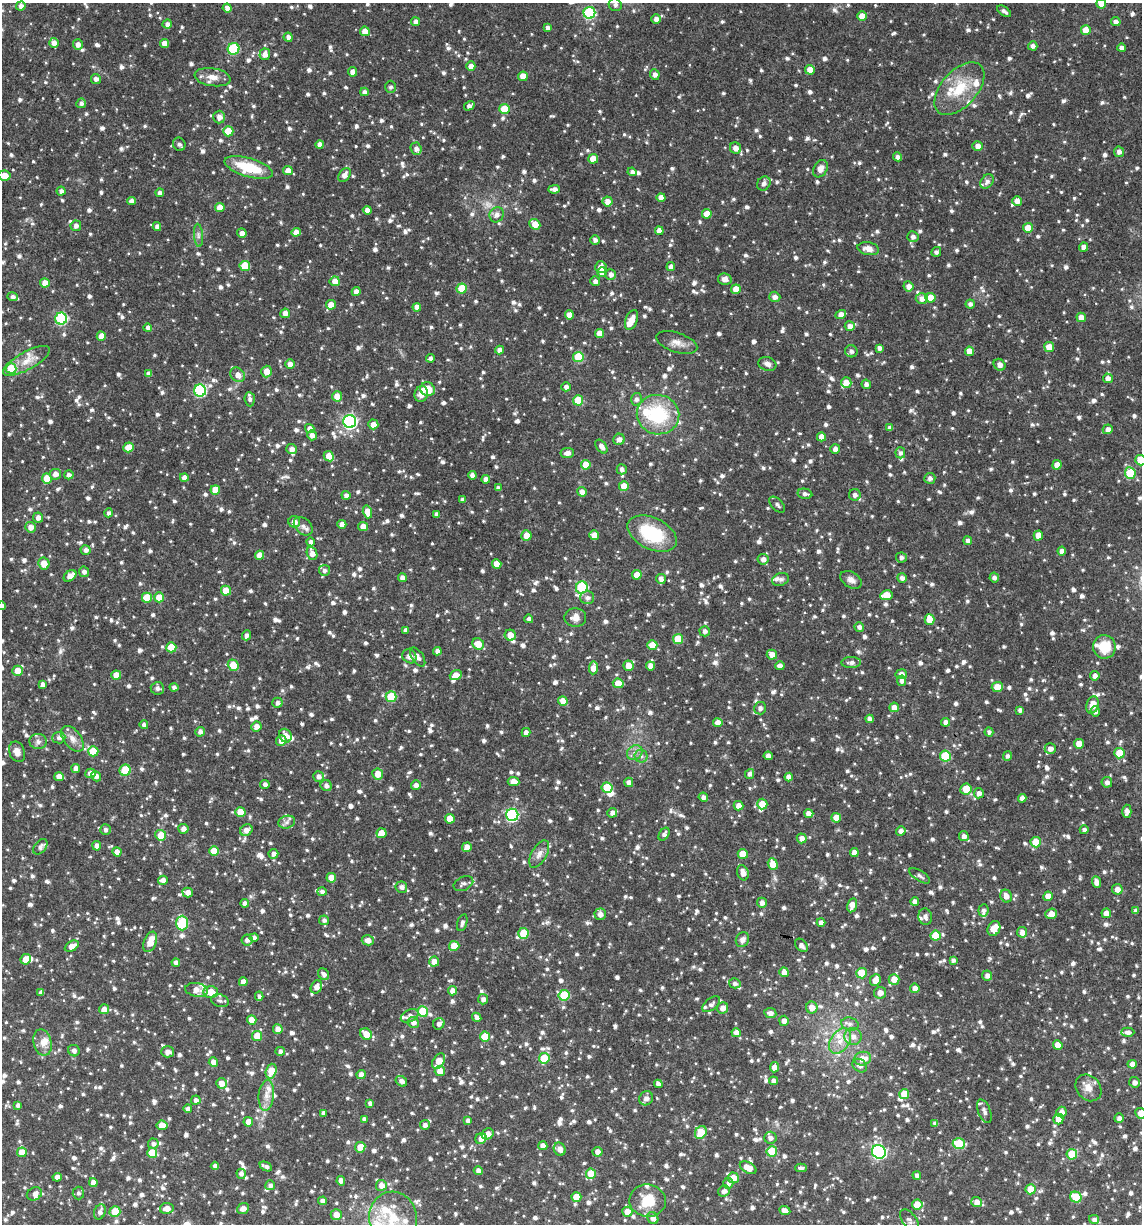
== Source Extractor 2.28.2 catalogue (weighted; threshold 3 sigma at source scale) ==
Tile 6 of 4 x 4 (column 2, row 2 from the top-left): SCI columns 1285-2424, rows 2455-3676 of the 4968 x 4905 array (HDU 1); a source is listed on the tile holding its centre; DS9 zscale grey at full resolution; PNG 1144 x 1226 px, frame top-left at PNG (2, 3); each listed source drawn as its Kron ellipse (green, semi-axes under 4 px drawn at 4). Shown black and unused: <1% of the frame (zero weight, under 3 of 4 exposures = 3% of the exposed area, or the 3 px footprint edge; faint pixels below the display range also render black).
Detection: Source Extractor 2.28.2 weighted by HDU 2 'WHT'; one run over the whole footprint, this tile lists its part. Background 0.0628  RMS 0.0083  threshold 0.0371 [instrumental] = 3 sigma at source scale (4.5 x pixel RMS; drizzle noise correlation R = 1.50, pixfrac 1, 0.05/0.05 arcsec/px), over >= 5 px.
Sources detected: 1635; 1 too faint to see at this stretch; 1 inside a brighter object's white glare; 1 long thin detection or spike segment (spike, bleed or trail) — neither listed nor drawn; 50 inside a brighter listed object's ellipse — not listed separately; of the other 1582, all 500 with FLUX_AUTO >= 2.5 (the completeness limit of this list) listed and drawn (1082 fainter detections not listed), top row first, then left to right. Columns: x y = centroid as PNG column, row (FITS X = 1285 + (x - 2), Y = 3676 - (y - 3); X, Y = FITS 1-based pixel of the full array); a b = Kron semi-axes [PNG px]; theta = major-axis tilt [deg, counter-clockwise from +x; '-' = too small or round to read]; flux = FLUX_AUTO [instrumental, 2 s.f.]
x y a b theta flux
1101 4 5 4 - 10
615 5 7 6 - 2.9
21 6 4 4 - 4
227 8 4 4 - 4.3
1004 11 8 4 -34 2.9
589 13 6 6 - 69
862 16 4 4 - 7.3
656 19 5 4 - 4.2
416 22 4 4 - 4.1
1116 22 5 4 - 3.5
167 24 4 4 - 3.4
548 28 4 4 - 3.8
1086 30 5 5 - 9.5
365 31 5 4 - 7.3
288 37 4 4 - 3.5
54 43 5 5 - 4.5
164 43 4 4 - 5.6
78 44 5 5 - 3.9
1033 46 4 4 - 3.2
1122 48 4 4 - 3.8
234 49 6 6 - 41
265 54 6 5 - 4.6
471 66 4 4 - 5
810 70 5 4 - 7.9
352 72 4 4 - 4.2
655 74 5 5 - 3.5
523 76 5 4 - 8.7
213 77 18 9 -9 8.2
96 79 5 5 - 3.3
390 87 6 5 - 2.5
959 89 31 18 49 28
364 92 4 4 - 2.6
81 103 5 5 - 2.7
469 106 5 4 - 3.4
504 109 5 5 - 15
219 117 6 6 - 5.1
228 131 5 5 - 17
179 144 7 6 - 2.8
320 145 4 4 - 4.9
978 146 5 5 - 4.7
735 148 6 5 - 5.2
416 149 6 5 - 3.5
1119 152 5 5 - 3
898 157 5 4 - 3
593 159 5 5 - 10
249 167 25 9 -17 32
820 169 9 6 60 6
288 171 5 4 - 5.8
632 172 4 4 - 3.2
344 175 7 5 57 4.8
4 176 6 5 - 7.8
987 182 8 6 55 3.1
764 183 7 6 - 2.7
554 189 6 4 2 3.5
61 191 4 4 - 2.7
160 193 4 4 - 3
661 197 4 4 - 4.9
131 201 4 4 - 4.1
607 201 5 5 - 6
1017 201 5 5 - 5.1
220 207 5 4 - 7.9
367 210 4 4 - 4.4
707 214 5 5 - 13
497 215 8 7 - 3.8
535 224 6 4 -42 11
76 226 5 5 - 2.9
157 227 4 4 - 3.7
1028 228 5 5 - 10
659 231 4 4 - 5.6
296 232 4 4 - 6.2
242 233 5 4 - 4.2
198 235 11 4 -85 2.6
913 237 5 5 - 3.3
595 240 5 4 - 3
1084 247 4 4 - 4.4
868 249 11 6 -9 6.2
936 252 5 4 - 2.6
245 266 5 5 - 22
601 267 6 5 - 5.7
671 267 4 4 - 3.5
602 272 5 4 - 8.2
611 274 5 5 - 4.2
725 279 7 5 -13 4.4
335 281 5 5 - 6.4
595 281 5 5 - 3
45 283 5 4 - 8.1
908 286 5 5 - 4.7
462 289 5 5 - 17
736 289 5 4 - 9.6
356 291 4 4 - 4.1
13 297 5 4 - 3
775 297 5 5 - 3.9
922 298 6 5 - 5.3
930 298 5 5 - 11
970 304 4 4 - 2.8
331 305 5 4 - 8
417 307 4 4 - 5.5
285 313 5 4 - 4.6
569 315 4 4 - 6.2
841 315 5 4 - 5.6
1081 317 5 4 - 7.3
61 319 6 6 - 75
632 320 10 6 68 8.4
850 326 5 5 - 5.5
148 328 4 4 - 2.8
600 333 4 4 - 7.9
101 336 4 4 - 7.5
677 342 21 9 -18 6.9
1049 347 5 5 - 9.9
880 348 4 4 - 2.7
499 350 4 4 - 4.1
851 351 6 6 - 2.8
969 351 5 4 - 9.7
578 357 5 5 - 32
431 358 4 4 - 2.8
26 361 26 9 29 11
290 364 5 4 - 5.9
767 364 9 6 -17 3.9
999 365 6 5 - 4.3
11 368 5 5 - 26
267 371 6 5 - 9.2
149 374 4 4 - 4.1
238 375 8 6 -43 5.9
1108 378 5 5 - 3.9
846 383 5 5 - 6.3
866 384 5 4 - 3.1
566 387 4 4 - 3
428 389 7 6 - 17
200 391 6 6 - 75
421 394 8 6 71 6.6
337 396 5 5 - 9.9
250 399 7 5 -85 2.6
636 399 6 5 - 2.6
578 400 5 5 - 20
658 415 21 19 -11 49
350 422 6 6 - 160
373 424 5 5 - 6.2
890 428 4 4 - 3.2
310 429 5 4 - 4.4
1108 429 5 4 - 3.5
312 435 5 4 - 3.9
821 437 4 4 - 6.8
619 439 6 5 - 4.3
128 447 5 5 - 10
601 447 8 4 -54 4
291 449 5 5 - 4.5
835 449 5 4 - 3.9
567 453 7 5 7 4.3
900 453 5 5 - 2.6
329 456 5 5 - 11
1141 460 5 5 - 17
586 465 5 5 - 12
1057 465 4 4 - 7
622 469 5 5 - 2.8
1130 473 6 5 - 30
55 474 6 5 - 4.5
69 475 5 4 - 2.9
472 475 4 4 - 3.4
47 478 5 5 - 13
184 478 4 4 - 4.4
930 478 5 5 - 2.8
486 479 4 4 - 3.8
624 486 5 5 - 9.2
498 488 4 4 - 2.8
215 490 5 4 - 11
582 492 5 4 - 5.1
805 494 7 5 -12 2.7
346 495 4 4 - 3
855 495 6 5 - 3.5
463 500 4 4 - 3.2
777 505 10 5 -45 2.7
367 512 6 4 -75 11
109 513 4 4 - 2.7
436 514 4 3 - 2.8
38 517 5 5 - 4.3
294 522 6 5 - 5.7
342 524 4 4 - 4.9
303 526 11 7 -44 3.6
363 526 5 4 - 6.5
31 527 5 5 - 5.7
652 534 26 16 -26 43
526 535 5 5 - 7.3
594 535 5 5 - 6.3
1038 536 5 4 - 8.1
968 541 4 4 - 2.6
311 542 4 4 - 3
86 550 5 4 - 3.4
1062 551 4 4 - 3.7
312 553 6 5 - 6.2
260 555 4 4 - 7.6
901 557 5 5 - 2.5
763 559 5 5 - 4
44 563 6 5 - 9.7
497 564 5 4 - 10
324 570 5 5 - 2.8
84 572 5 5 - 3
637 575 5 4 - 9.7
70 576 7 5 39 6
402 577 4 4 - 4.2
902 578 5 4 - 3.2
994 578 5 4 - 2.9
661 579 5 5 - 4.1
781 579 9 6 17 2.6
851 580 11 7 -31 4.3
582 587 6 6 - 55
226 591 5 5 - 13
886 595 6 5 - 11
159 597 5 5 - 10
147 598 5 5 - 16
587 598 7 6 - 3.2
2 606 4 4 - 3
575 617 11 9 5 6
529 619 4 4 - 2.8
929 619 5 5 - 11
859 627 5 4 - 3.4
406 630 4 4 - 3.2
705 631 5 5 - 2.7
247 635 5 4 - 2.7
510 635 5 5 - 7.8
678 639 5 5 - 20
478 644 6 5 - 9.6
652 645 5 5 - 11
171 647 5 5 - 16
1104 647 11 11 - 20
437 651 4 4 - 4
772 655 5 5 - 6.1
409 656 7 6 - 3.9
418 657 11 5 -56 3.7
851 662 9 5 1 3.5
233 665 6 5 - 14
628 666 5 5 - 11
651 666 4 4 - 6.2
780 666 5 4 - 4
593 668 6 4 83 8.8
18 671 5 5 - 9.5
901 674 5 5 - 4.9
116 675 5 4 - 9.3
456 675 6 5 - 6.8
1095 676 5 4 - 3.7
902 681 5 4 - 3
618 683 5 4 - 12
42 684 4 4 - 3.2
174 687 4 4 - 2.7
997 687 5 5 - 9.3
157 688 6 6 - 3.3
391 697 5 5 - 29
563 701 5 4 - 9
277 703 5 5 - 2.7
1092 705 9 6 72 11
894 707 5 5 - 6.6
760 708 6 6 - 3.3
1020 710 4 4 - 2.6
1095 711 5 5 - 2.5
869 719 4 4 - 3.6
946 722 4 4 - 3.3
718 723 5 4 - 6.4
144 725 4 4 - 3
256 726 5 5 - 4.7
200 732 5 4 - 3.4
526 732 4 4 - 4
989 732 4 4 - 2.6
285 736 7 6 - 6.6
59 738 6 5 - 3
72 739 15 8 -52 6.5
38 741 8 7 - 3.5
281 741 5 5 - 7
1079 744 5 4 - 8.3
1050 749 5 5 - 4.2
93 751 5 5 - 18
17 752 11 7 -68 5.4
635 753 8 7 - 3.6
1119 753 5 5 - 18
641 756 6 6 - 2.5
768 756 4 4 - 4.8
945 756 5 5 - 35
1007 756 5 4 - 2.6
76 768 4 4 - 4.6
125 770 5 5 - 19
90 773 5 4 - 5.5
378 774 5 5 - 8.4
750 774 5 4 - 3.2
96 776 5 4 - 2.9
318 776 5 5 - 3.6
59 777 5 4 - 7
789 777 4 4 - 3.8
514 782 6 4 -7 7.6
629 782 5 4 - 3.4
1107 782 5 5 - 3.5
265 784 5 4 - 2.8
416 785 5 4 - 3.5
326 786 6 5 - 3.2
607 788 5 5 - 24
966 789 5 5 - 12
979 793 5 5 - 4
703 797 4 4 - 3.1
1022 798 4 4 - 4.4
762 804 5 5 - 12
738 806 5 4 - 5.1
1127 811 6 4 -88 3.8
240 812 5 4 - 11
612 813 5 4 - 3.7
809 814 5 4 - 6.3
512 815 6 6 - 90
836 818 5 4 - 11
450 819 5 5 - 13
287 822 8 6 17 3
183 829 5 5 - 4.1
105 830 5 5 - 2.5
246 830 6 5 - 5.4
1084 830 4 4 - 2.5
901 831 4 4 - 3.3
381 833 5 5 - 9.5
664 834 7 4 56 2.7
161 835 5 5 - 12
964 836 5 4 - 4
802 838 5 5 - 5.1
1036 842 5 5 - 14
97 846 5 4 - 4.4
40 847 9 5 50 2.8
467 847 5 4 - 6.7
214 851 5 4 - 13
117 852 4 4 - 5.4
854 852 4 4 - 5.1
273 854 5 4 - 3.1
539 854 15 7 60 5
743 854 5 5 - 14
773 864 5 5 - 11
743 873 8 5 -70 5.5
920 876 12 5 -32 2.6
331 878 5 4 - 8.1
163 880 5 4 - 3.6
1096 882 6 4 -68 4.8
463 884 10 6 24 2.7
401 887 6 5 - 3.1
1117 889 5 5 - 5.1
322 892 5 4 - 2.5
188 893 5 5 - 4.7
1006 896 6 5 - 4.9
1048 896 4 4 - 7.9
915 902 4 4 - 4.6
245 903 4 4 - 2.8
762 903 5 5 - 3.3
852 905 7 5 76 7.1
983 910 6 5 - 2.6
1135 911 4 3 - 2.7
1106 913 5 5 - 5.1
600 914 6 5 - 4.8
1051 914 6 5 - 7.2
925 917 8 6 -78 3.3
324 920 5 5 - 2.7
821 922 4 4 - 3.8
182 923 7 6 - 47
462 923 9 5 71 2.6
994 929 8 6 65 11
1022 932 5 5 - 4.9
523 933 5 5 - 21
935 936 5 5 - 21
254 937 4 4 - 3.1
247 940 5 5 - 3.2
368 940 6 5 - 5.3
742 940 7 6 - 3.9
150 942 10 6 69 10
801 945 7 5 -49 3.7
72 946 7 5 31 6.1
454 946 5 5 - 11
26 959 5 5 - 9.4
953 960 4 4 - 2.6
434 961 5 5 - 5.7
176 963 4 4 - 3.2
784 972 5 4 - 6.9
862 973 5 5 - 20
324 974 6 5 - 3
987 976 5 5 - 4.1
894 979 5 5 - 8.7
875 980 6 5 - 8.1
243 982 4 4 - 5.6
735 983 6 5 - 2.6
316 987 7 5 59 4.6
915 988 5 4 - 5.4
196 990 11 7 -9 7.1
452 991 4 4 - 5.5
41 992 4 4 - 2.8
211 992 7 6 - 13
880 993 6 5 - 5.8
564 995 5 5 - 31
259 996 4 4 - 2.5
483 999 5 5 - 3.1
220 1001 9 6 -18 2.7
711 1004 10 6 38 2.8
812 1007 6 6 - 7.5
723 1008 6 5 - 5.9
104 1009 5 5 - 5.8
423 1011 5 5 - 29
770 1013 6 5 - 4
410 1016 9 6 27 4
477 1017 5 4 - 3.3
252 1020 5 4 - 7.9
784 1021 5 5 - 3.7
413 1022 5 5 - 4.3
439 1024 6 5 - 2.8
850 1024 9 6 -14 3.3
278 1029 5 4 - 6.1
1128 1032 6 4 2 2.9
736 1033 5 4 - 5.6
366 1034 6 5 - 10
257 1036 5 5 - 14
853 1036 9 8 - 5.3
485 1037 5 5 - 17
840 1041 14 9 57 9.5
43 1042 13 9 -76 6.4
1058 1045 5 4 - 8.2
74 1051 6 5 - 2.6
280 1051 5 4 - 2.9
168 1052 6 5 - 4.8
544 1058 5 5 - 26
863 1059 8 7 - 8.5
439 1061 8 5 55 9.5
213 1062 5 4 - 6
1132 1064 5 4 - 4.7
860 1066 8 6 -38 3.5
774 1067 5 4 - 5.8
271 1071 7 5 71 15
440 1071 5 5 - 8.5
361 1075 4 4 - 4.4
401 1081 6 5 - 3.6
773 1081 4 4 - 3.5
1134 1082 5 5 - 3.8
221 1083 5 5 - 6.6
658 1084 4 4 - 3.6
1088 1088 14 11 -49 7.7
904 1094 5 5 - 15
266 1095 15 7 84 6.5
646 1098 7 6 - 4.4
196 1100 4 4 - 2.8
370 1103 4 4 - 2.5
18 1105 4 4 - 2.9
188 1109 4 4 - 3.2
984 1111 12 6 -69 3.2
1061 1112 5 5 - 4.3
323 1113 4 4 - 3.1
1141 1113 5 5 - 7.2
1119 1118 5 4 - 3.1
364 1119 4 4 - 2.7
1058 1119 5 5 - 7.8
468 1120 4 4 - 2.8
248 1122 5 4 - 5.9
935 1123 4 4 - 3
162 1125 5 5 - 9.2
425 1125 5 5 - 3
701 1132 7 5 60 18
488 1134 6 5 - 6
481 1138 6 5 - 5.3
770 1138 6 6 - 3.5
153 1144 5 5 - 2.9
959 1144 6 5 - 33
543 1146 4 4 - 5.2
360 1147 5 5 - 8.4
560 1149 7 6 - 5.4
772 1151 5 5 - 28
22 1152 5 5 - 9.4
597 1152 5 5 - 4.4
879 1152 7 6 - 140
152 1153 5 5 - 18
1072 1154 5 5 - 20
215 1166 4 4 - 3.1
266 1166 6 4 -26 2.8
748 1168 9 5 -30 8.7
801 1168 6 4 -1 2.6
478 1171 4 4 - 3.8
241 1174 5 4 - 2.7
591 1174 5 5 - 19
917 1175 4 4 - 3.1
57 1177 4 4 - 4.9
733 1178 5 5 - 11
341 1181 5 4 - 3.6
93 1183 4 4 - 5.8
728 1183 5 5 - 3
270 1185 5 5 - 2.6
381 1185 5 5 - 5.4
1030 1189 5 5 - 13
724 1191 6 5 - 3.4
78 1193 6 6 - 2.5
34 1194 8 6 27 3.2
576 1197 5 5 - 11
1076 1197 6 5 - 20
322 1201 4 4 - 3.4
648 1201 18 16 -7 21
977 1202 5 5 - 5.1
917 1205 5 5 - 14
167 1208 7 5 9 6.7
243 1209 6 5 - 4.7
785 1210 6 4 -25 4.9
100 1212 8 5 68 3.4
115 1212 5 5 - 18
627 1212 5 5 - 8.4
336 1214 5 5 - 7.8
393 1218 26 24 -80 33
653 1218 6 5 - 4.7
1094 1219 5 4 - 2.6
909 1220 12 7 -50 3
Isophote crosses this tile's border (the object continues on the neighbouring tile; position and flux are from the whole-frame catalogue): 8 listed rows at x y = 1101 4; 1004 11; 4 176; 1141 460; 2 606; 1141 1113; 393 1218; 1094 1219